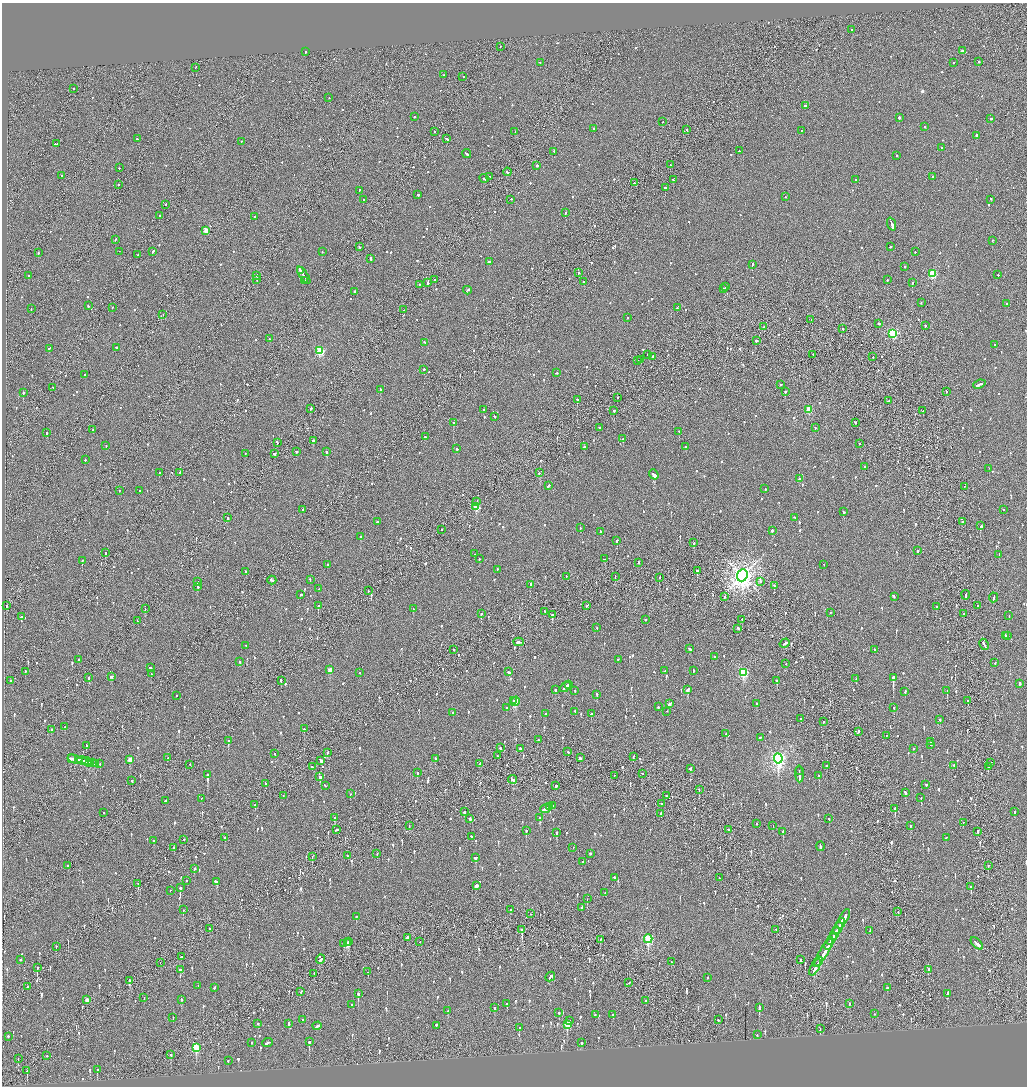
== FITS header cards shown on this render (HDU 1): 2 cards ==
NAXIS1  =                 2050
NAXIS2  =                 2168

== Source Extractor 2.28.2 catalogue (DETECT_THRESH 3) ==
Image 2050 x 2168 px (HDU 1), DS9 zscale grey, zoomed out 1/2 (1 PNG px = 2 x 2 image px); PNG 1029 x 1088 px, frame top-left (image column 2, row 2168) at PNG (2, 3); each listed source drawn as its Kron ellipse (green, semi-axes under 4 px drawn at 4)
Background -0.0768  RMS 0.068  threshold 0.205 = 3 sigma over >= 5 px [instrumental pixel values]
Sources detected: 1295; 46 cannot appear on this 1/2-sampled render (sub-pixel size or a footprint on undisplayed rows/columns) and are neither listed nor drawn; of the other 1249, the 500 brightest by FLUX_AUTO listed and drawn (749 fainter detections omitted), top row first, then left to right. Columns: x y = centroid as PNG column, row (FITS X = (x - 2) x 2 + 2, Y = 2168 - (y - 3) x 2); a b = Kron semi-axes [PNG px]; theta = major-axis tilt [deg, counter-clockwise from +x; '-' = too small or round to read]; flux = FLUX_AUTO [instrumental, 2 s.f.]
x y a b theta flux
851 30 2 2 - 180
500 47 2 1 - 79
962 51 2 2 - 60
305 52 2 2 - 82
978 62 2 2 - 340
540 63 2 1 - 81
954 63 2 2 - 82
196 68 2 1 - 56
443 75 2 1 - 64
463 77 2 1 - 55
73 89 2 2 - 88
329 98 2 2 - 57
805 106 2 2 - 170
414 117 2 2 - 79
899 118 2 2 - 370
991 119 2 1 - 270
662 122 2 1 - 59
924 127 2 2 - 130
594 129 2 1 - 200
687 130 2 2 - 79
801 131 2 2 - 54
435 132 2 1 - 90
515 132 2 1 - 150
977 136 2 2 - 610
137 139 2 2 - 56
447 139 3 2 - 140
241 142 2 1 - 79
57 144 2 2 - 73
942 148 2 2 - 57
739 151 2 2 - 150
554 152 2 2 - 56
467 154 5 2 - 180
896 156 2 2 - 100
670 165 2 2 - 57
537 166 2 2 - 450
119 168 2 2 - 53
507 172 4 2 - 170
61 176 2 2 - 58
490 177 2 2 - 82
933 177 2 2 - 110
484 179 5 2 - 400
673 180 2 2 - 69
856 180 2 2 - 55
634 183 2 1 - 130
118 185 2 1 - 71
665 188 2 2 - 330
359 191 2 2 - 57
418 195 2 2 - 370
785 197 2 2 - 79
363 200 3 2 - 180
511 200 2 2 - 62
991 200 2 2 - 64
166 205 2 2 - 74
565 213 2 2 - 110
160 216 2 1 - 83
255 217 2 2 - 52
892 225 7 2 -69 620
206 231 3 2 - 200
115 240 2 2 - 81
993 241 2 1 - 60
360 247 2 2 - 100
890 247 2 2 - 57
119 252 2 1 - 76
153 252 3 2 - 190
322 252 2 2 - 72
915 252 2 2 - 76
38 253 2 2 - 130
138 255 2 2 - 67
371 259 3 2 - 110
489 262 3 2 - 130
752 265 3 2 - 150
905 267 2 2 - 110
300 271 3 2 - 140
578 273 2 2 - 82
932 274 3 3 - 830
998 275 2 2 - 95
29 276 2 2 - 54
257 276 3 1 - 160
304 276 10 2 -55 340
257 280 2 1 - 83
435 280 2 2 - 100
887 280 2 2 - 93
304 281 2 2 - 96
584 282 2 2 - 180
428 283 2 2 - 400
912 283 2 2 - 210
419 285 2 1 - 67
725 287 2 2 - 180
724 289 2 2 - 180
467 291 4 2 - 120
354 292 2 2 - 280
921 303 2 2 - 61
1007 304 2 2 - 180
88 306 2 2 - 100
112 308 2 2 - 63
677 308 3 2 - 120
31 309 2 2 - 54
404 310 2 2 - 87
163 315 2 1 - 70
627 318 2 1 - 66
811 320 3 2 - 250
879 324 2 2 - 100
925 326 2 1 - 260
764 327 2 2 - 120
843 329 2 2 - 320
893 334 3 3 - 1200
269 339 2 2 - 68
756 341 2 2 - 240
424 343 3 2 - 56
995 345 2 2 - 110
116 348 2 1 - 140
49 349 3 2 - 110
320 351 3 3 - 940
648 355 2 2 - 460
813 355 2 1 - 68
653 357 2 1 - 510
873 357 2 2 - 76
640 360 2 2 - 72
638 361 2 1 - 72
424 370 2 2 - 76
556 373 3 2 - 60
85 375 2 2 - 190
780 385 2 2 - 320
979 385 6 2 23 300
53 388 2 2 - 57
380 390 3 2 - 180
785 392 2 2 - 150
946 392 2 2 - 92
23 393 2 2 - 570
618 398 2 1 - 74
577 400 2 2 - 350
888 401 3 2 - 78
310 409 2 2 - 360
484 410 2 2 - 55
809 410 3 3 - 310
614 411 2 2 - 260
923 411 2 2 - 120
494 417 2 2 - 60
453 423 2 2 - 280
855 423 3 2 - 120
599 428 2 2 - 74
815 428 2 2 - 76
93 430 2 2 - 92
679 432 2 1 - 160
47 433 2 2 - 230
425 437 3 2 - 97
623 439 2 2 - 140
313 441 2 2 - 540
277 443 3 2 - 98
860 444 2 2 - 68
106 446 2 2 - 82
584 447 2 2 - 92
686 447 2 2 - 51
457 449 3 2 - 65
296 452 2 2 - 180
327 452 2 2 - 320
245 454 2 2 - 58
274 454 3 2 - 94
85 460 2 2 - 100
865 467 2 2 - 96
989 469 2 1 - 260
159 473 2 2 - 65
179 473 2 2 - 51
539 473 2 2 - 290
654 475 5 2 - 1500
799 479 3 2 - 180
549 486 3 2 - 210
965 487 2 1 - 63
765 489 2 2 - 72
119 491 2 2 - 57
140 491 2 2 - 73
477 502 3 1 - 190
476 507 3 3 - 350
302 510 2 2 - 180
1003 510 2 2 - 53
844 512 2 2 - 220
227 518 2 2 - 130
794 518 2 1 - 83
378 522 2 2 - 180
962 522 2 2 - 160
980 526 2 2 - 230
580 528 2 2 - 80
442 530 2 1 - 55
772 531 2 2 - 700
600 532 2 2 - 58
361 537 2 2 - 160
617 541 2 2 - 180
694 543 3 2 - 160
917 551 2 2 - 270
105 553 2 2 - 230
474 554 2 2 - 65
999 555 2 2 - 160
479 559 2 1 - 140
605 559 3 2 - 85
82 561 2 2 - 170
638 563 2 2 - 60
328 565 2 2 - 100
824 565 2 2 - 59
497 570 2 2 - 54
697 571 2 2 - 220
246 572 2 2 - 110
742 576 6 5 - 9300
566 577 3 1 - 64
615 577 2 1 - 72
660 578 2 2 - 100
310 580 2 2 - 61
272 581 4 2 - 200
197 582 2 2 - 270
760 582 2 2 - 54
530 585 3 2 - 69
774 586 3 2 - 100
198 587 3 2 - 69
319 589 2 2 - 56
368 591 2 1 - 110
300 595 2 2 - 51
966 595 5 2 - 300
724 597 2 2 - 72
894 597 3 2 - 240
993 598 5 2 - 210
6 606 2 2 - 75
318 606 2 2 - 170
586 606 2 2 - 73
977 606 2 2 - 80
936 607 2 2 - 110
145 609 2 1 - 53
413 609 3 2 - 98
545 612 3 2 - 120
830 613 2 2 - 76
481 614 2 2 - 130
964 614 2 2 - 80
552 615 2 2 - 240
1009 616 2 2 - 63
21 617 2 2 - 370
645 620 2 2 - 120
742 620 2 2 - 80
137 621 2 2 - 96
597 628 2 2 - 52
738 629 3 2 - 380
1005 636 3 2 - 94
1007 636 2 2 - 85
519 642 5 2 - 250
785 644 5 2 - 200
984 645 6 2 -63 220
246 646 2 2 - 65
690 649 4 2 - 130
454 650 2 2 - 60
874 650 2 2 - 75
715 657 2 2 - 65
79 660 2 2 - 85
618 660 2 2 - 78
240 662 2 2 - 55
995 663 2 2 - 62
786 664 2 2 - 51
150 668 2 2 - 160
330 670 3 2 - 180
665 671 2 2 - 69
693 671 3 2 - 110
25 672 2 1 - 140
509 672 3 2 - 110
360 673 2 2 - 75
743 673 4 3 - 1300
151 674 2 2 - 83
111 677 3 2 - 160
89 678 2 1 - 300
893 678 3 2 - 6100
856 679 2 2 - 65
11 681 2 2 - 96
281 681 2 2 - 95
777 681 3 2 - 180
1020 684 3 2 - 140
569 685 3 2 - 250
565 687 6 2 40 490
555 690 2 2 - 150
688 690 3 2 - 170
575 691 2 2 - 68
947 691 2 1 - 130
905 692 2 2 - 87
597 695 3 2 - 54
176 696 2 2 - 51
513 701 2 1 - 350
968 701 3 2 - 99
515 702 4 2 - 430
669 704 4 2 - 130
757 704 2 2 - 120
658 707 3 2 - 100
506 708 2 2 - 120
894 708 2 2 - 55
575 712 2 2 - 100
667 712 2 1 - 51
453 713 2 2 - 95
546 714 2 2 - 59
591 714 3 2 - 100
800 719 2 2 - 54
940 720 2 2 - 100
823 722 2 2 - 260
65 727 2 2 - 62
304 729 2 2 - 240
51 730 2 2 - 440
858 732 3 2 - 120
726 734 2 2 - 160
886 736 2 1 - 69
760 738 2 2 - 89
538 740 2 2 - 100
228 741 3 2 - 320
931 742 3 2 - 170
930 745 2 2 - 57
86 746 2 2 - 58
500 748 2 2 - 180
520 749 3 2 - 140
913 749 2 1 - 98
568 752 2 2 - 87
327 753 2 2 - 62
275 754 2 2 - 91
497 756 2 2 - 59
633 757 3 2 - 54
167 758 2 2 - 59
580 758 3 2 - 130
71 759 3 2 - 300
436 759 2 2 - 190
778 759 5 4 - 3800
75 760 7 2 -17 630
130 760 3 2 - 180
83 761 6 1 -14 410
321 761 4 2 - 140
87 762 5 2 - 350
90 762 2 1 - 130
92 763 4 2 - 310
991 763 2 2 - 53
96 764 2 2 - 150
100 764 2 2 - 90
480 764 4 2 - 130
190 765 2 2 - 57
827 766 3 2 - 92
954 766 2 1 - 190
312 767 2 2 - 69
988 767 2 2 - 61
690 769 3 2 - 92
799 771 3 2 - 110
417 773 2 2 - 70
642 774 2 2 - 68
799 774 8 2 -86 360
208 775 3 2 - 520
614 776 2 1 - 75
819 776 2 2 - 67
320 777 2 2 - 5700
513 780 4 2 - 220
132 781 2 2 - 110
266 784 2 2 - 240
926 785 2 2 - 86
325 786 4 2 - 330
556 786 2 2 - 140
699 790 2 1 - 200
905 793 3 2 - 150
350 794 2 1 - 72
283 796 2 2 - 60
667 796 2 2 - 77
921 798 2 2 - 56
201 799 2 1 - 74
165 801 3 2 - 100
661 804 2 2 - 130
255 805 2 2 - 110
553 806 3 1 - 110
549 807 4 3 - 250
546 809 6 3 14 390
895 809 4 2 - 270
464 812 3 2 - 120
1015 812 2 2 - 140
104 813 2 2 - 80
661 814 3 2 - 87
335 818 2 2 - 600
540 818 2 2 - 250
470 819 4 2 - 210
829 819 2 2 - 140
963 823 2 2 - 75
757 824 2 2 - 110
409 826 2 2 - 51
773 826 2 1 - 110
910 826 3 2 - 52
336 830 4 2 - 180
729 830 2 2 - 52
526 831 3 2 - 130
978 831 3 2 - 140
783 832 2 2 - 210
557 833 3 2 - 190
472 837 3 2 - 150
225 838 2 2 - 81
946 838 3 2 - 280
184 840 2 2 - 120
154 841 2 2 - 100
820 847 5 2 - 180
174 848 2 2 - 51
573 848 2 1 - 130
377 854 2 1 - 72
590 854 2 2 - 140
348 856 2 2 - 52
312 857 2 1 - 56
476 858 3 2 - 410
583 862 2 2 - 600
67 866 2 1 - 76
988 866 2 2 - 65
194 869 2 2 - 78
614 878 2 2 - 97
719 878 2 2 - 53
187 881 2 2 - 63
216 882 4 2 - 130
138 884 3 1 - 51
476 886 4 2 - 410
971 887 2 2 - 110
180 888 3 2 - 370
170 891 2 1 - 58
605 893 2 2 - 60
587 899 2 1 - 93
582 908 2 2 - 70
183 910 2 2 - 85
510 910 2 2 - 65
898 912 2 1 - 75
531 914 2 1 - 73
356 917 2 2 - 57
845 917 8 2 61 290
841 924 5 2 - 310
838 928 6 2 63 340
210 929 2 2 - 54
522 930 3 2 - 720
776 930 3 2 - 180
870 931 3 2 - 140
835 934 7 2 64 330
407 938 2 2 - 260
648 939 4 3 - 1100
831 939 6 1 58 260
600 940 2 2 - 69
348 942 3 2 - 210
420 942 2 1 - 53
348 943 4 3 - 350
344 944 4 3 - 91
977 944 8 2 -45 280
828 945 5 2 - 230
56 947 2 2 - 69
824 953 17 2 60 540
182 957 4 2 - 130
20 960 2 2 - 260
321 960 4 2 - 230
800 960 2 2 - 63
671 962 2 2 - 110
818 962 5 1 - 180
160 963 2 1 - 140
37 968 2 1 - 190
815 968 9 2 60 330
180 970 2 2 - 130
928 970 3 2 - 89
368 972 2 1 - 90
314 974 2 1 - 57
550 977 5 2 - 160
708 978 2 2 - 93
129 981 3 2 - 400
629 983 2 2 - 66
198 986 2 2 - 51
27 987 2 1 - 75
215 988 4 2 - 120
887 988 2 2 - 250
301 992 2 2 - 69
358 994 3 2 - 600
947 994 4 2 - 200
144 998 2 1 - 110
87 1000 3 2 - 73
181 1000 3 2 - 64
646 1001 2 2 - 65
507 1004 2 2 - 79
849 1004 3 2 - 140
352 1005 2 2 - 59
494 1008 2 2 - 190
759 1008 4 2 - 410
448 1011 2 2 - 69
559 1013 2 2 - 92
874 1014 2 2 - 62
595 1015 2 2 - 73
613 1015 2 2 - 60
173 1018 2 2 - 54
302 1020 2 2 - 60
718 1020 2 2 - 150
570 1021 2 2 - 57
258 1024 2 2 - 180
289 1024 3 2 - 110
567 1025 4 3 - 360
317 1026 5 2 - 150
436 1026 4 2 - 120
519 1028 2 2 - 55
820 1029 2 1 - 110
757 1035 2 2 - 53
8 1037 2 2 - 180
309 1042 2 2 - 240
252 1043 2 2 - 64
267 1043 5 2 - 160
581 1043 2 2 - 170
196 1048 4 3 - 750
171 1055 2 1 - 74
47 1056 2 1 - 100
18 1059 2 1 - 120
228 1061 2 2 - 54
97 1070 2 2 - 95
27 1071 3 1 - 100
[749 fainter detections neither listed nor drawn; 46 sub-pixel or undisplayed-footprint detections neither listed nor drawn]